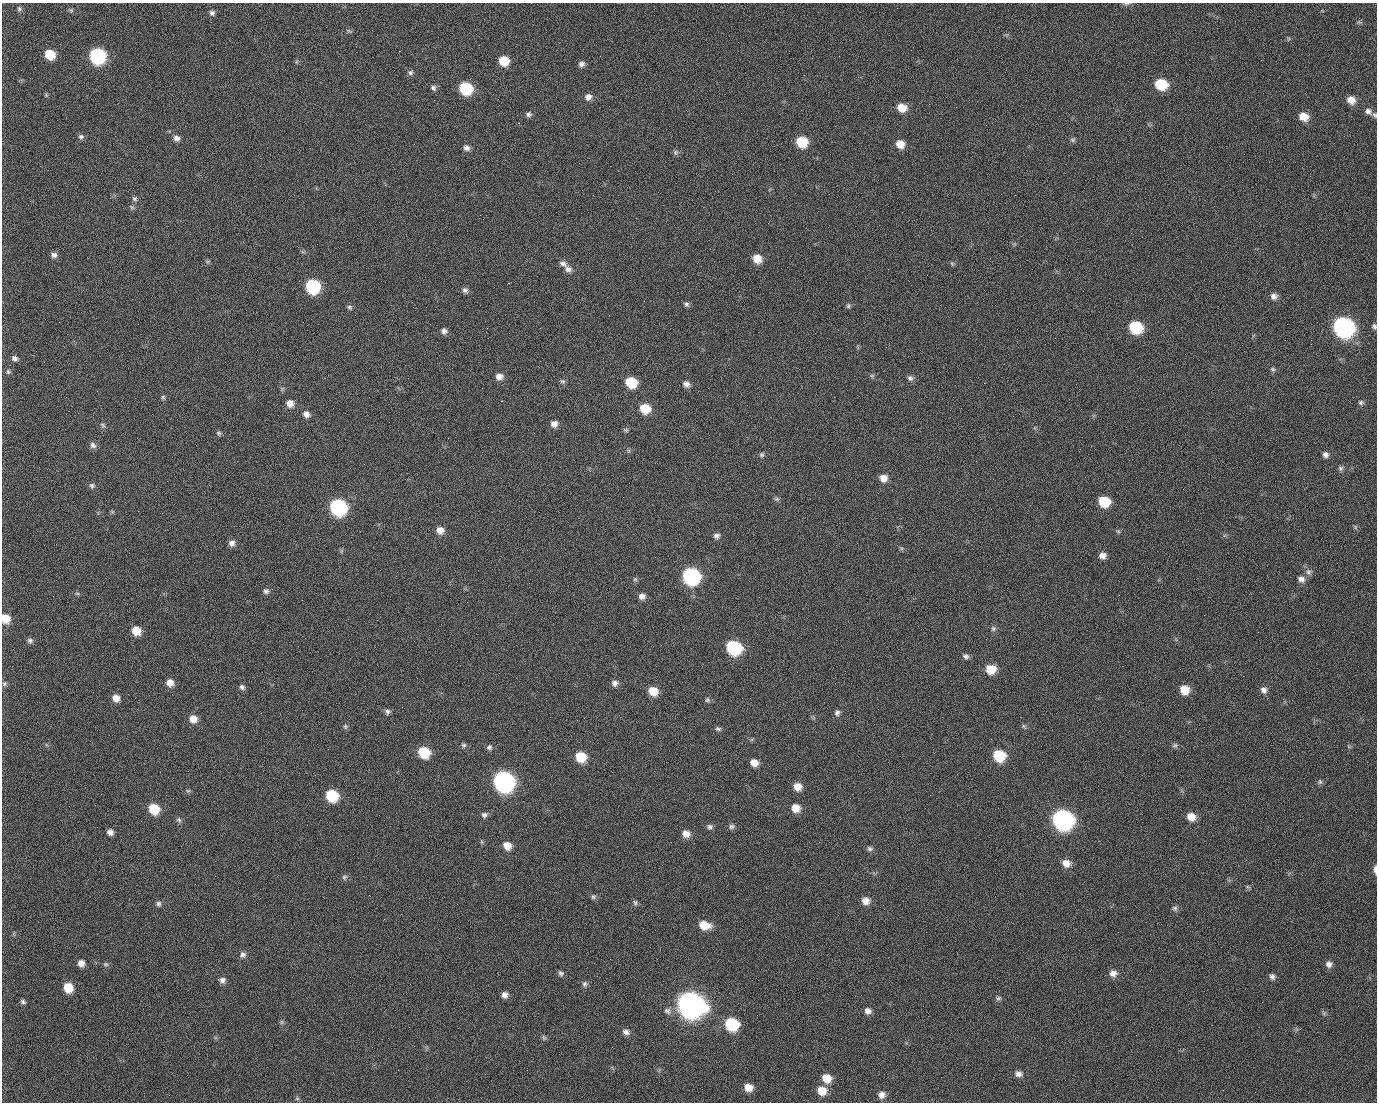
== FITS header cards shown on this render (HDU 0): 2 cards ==
NAXIS1  =                 1375 / length of data axis 1
NAXIS2  =                 1100 / length of data axis 2

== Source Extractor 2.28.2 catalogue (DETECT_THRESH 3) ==
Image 1375 x 1100 px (HDU 0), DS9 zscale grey, 1 PNG px = 1 image px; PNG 1379 x 1104 px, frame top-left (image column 1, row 1100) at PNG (2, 3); no overlay
Background 1530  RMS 33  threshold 99.7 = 3 sigma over >= 5 px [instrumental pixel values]
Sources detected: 207; all 207 listed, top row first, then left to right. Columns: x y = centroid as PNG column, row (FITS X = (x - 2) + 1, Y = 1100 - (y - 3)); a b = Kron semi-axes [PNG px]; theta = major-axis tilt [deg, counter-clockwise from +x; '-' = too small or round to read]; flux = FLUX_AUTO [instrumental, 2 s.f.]
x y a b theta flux
1126 4 9 4 5 4.3e+03
19 9 8 6 -60 5.1e+03
71 12 4 3 - 6.2e+03
990 12 3 2 - 1.8e+03
212 13 6 6 - 6.6e+03
349 31 6 4 -18 3.3e+03
399 51 2 2 - 2.5e+04
50 54 8 7 - 6.7e+04
97 56 9 8 - 4.6e+05
839 56 2 2 - 9.9e+02
504 61 8 7 - 5.3e+04
581 64 8 7 - 8.3e+03
410 73 8 6 46 5.6e+03
1161 84 9 8 - 9.7e+04
433 88 7 6 - 6.2e+03
466 88 9 8 - 1.6e+05
46 95 5 5 - 2.6e+03
588 97 8 7 - 1.3e+04
498 99 2 2 - 1.6e+03
434 100 2 2 - 4.9e+03
1351 100 9 8 - 2.4e+04
929 104 2 2 - 9.9e+02
902 108 9 8 - 3.4e+04
1368 111 10 7 -33 1.0e+04
528 114 8 6 -13 6.4e+03
1374 115 8 6 -65 5.3e+03
1303 117 9 8 - 3.4e+04
518 123 2 2 - 3.9e+04
81 137 8 7 - 6.0e+03
176 138 8 7 - 1.0e+04
1073 140 7 6 - 4.7e+03
802 142 9 8 - 8.4e+04
900 144 8 7 - 2.8e+04
466 148 8 6 -31 9.9e+03
675 152 7 7 - 5.7e+03
1015 195 2 2 - 7.5e+03
134 199 7 7 - 5.4e+03
132 207 8 4 -33 3.9e+03
54 255 7 7 - 8.8e+03
757 259 9 8 - 3.1e+04
208 261 6 4 19 3.1e+03
563 263 10 7 -28 9.9e+03
952 264 6 5 - 3.5e+03
568 269 10 8 -27 1.2e+04
927 275 2 2 - 9.3e+02
508 283 2 2 - 5.7e+04
313 286 9 8 - 2.9e+05
465 290 8 7 - 7.6e+03
1083 291 2 2 - 3.4e+03
1290 295 2 2 - 2.5e+03
1274 296 9 8 - 1.1e+04
686 304 7 6 - 5.8e+03
848 306 7 5 77 4.0e+03
349 307 6 6 - 4.7e+03
355 315 2 2 - 1.3e+03
59 322 2 2 - 1.4e+03
1287 324 2 2 - 1.4e+03
1374 326 6 5 - 4.9e+03
1135 327 9 8 - 1.7e+05
1343 327 10 9 - 1.3e+06
444 331 7 7 - 8.7e+03
15 358 7 6 - 7.7e+03
1273 369 6 6 - 4.6e+03
8 372 7 5 -74 4.3e+03
499 376 9 7 5 1.5e+04
872 376 6 5 - 3.8e+03
910 378 8 7 - 6.9e+03
562 381 7 6 - 5.2e+03
631 382 8 8 - 8.6e+04
984 383 2 2 - 2.4e+04
686 384 8 7 - 1.1e+04
97 391 3 2 - 1.7e+03
163 397 7 5 -72 4.1e+03
501 401 3 2 - 5.9e+04
1361 402 8 6 -1 5.5e+03
290 403 8 7 - 1.8e+04
645 408 9 8 - 6.2e+04
619 412 2 2 - 9.4e+02
306 414 8 7 - 1.2e+04
554 424 8 7 - 1.4e+04
103 425 8 6 -53 4.6e+03
626 430 7 5 -15 4.2e+03
219 433 6 6 - 4.4e+03
93 445 9 7 -45 8.5e+03
628 451 7 4 71 3.3e+03
761 455 6 6 - 4.7e+03
1325 455 7 6 - 8.4e+03
1341 468 7 7 - 5.7e+03
883 478 8 8 - 2.0e+04
92 486 8 6 -47 5.8e+03
623 497 2 2 - 3.2e+03
776 499 7 5 -19 4.6e+03
1104 502 9 8 - 8.1e+04
338 507 10 9 - 5.2e+05
1355 527 6 4 -72 3.3e+03
440 530 9 8 - 1.9e+04
1118 531 6 5 - 3.4e+03
716 536 8 7 - 8.4e+03
232 543 8 8 - 1.1e+04
901 548 6 5 - 3.5e+03
1102 556 8 7 - 1.3e+04
1308 572 9 7 -89 9.2e+03
691 576 10 9 - 6.1e+05
635 579 6 5 - 3.9e+03
1301 579 9 8 - 1.1e+04
266 591 8 7 - 7.0e+03
77 593 6 4 -1 3.4e+03
642 596 8 7 - 1.2e+04
5 619 8 7 - 3.9e+04
27 619 2 2 - 2.0e+03
377 620 2 2 - 1.4e+04
993 629 7 7 - 5.7e+03
136 631 8 7 - 3.8e+04
30 641 7 7 - 6.3e+03
414 641 2 2 - 1.1e+03
734 648 10 8 -28 2.9e+05
966 656 8 7 - 7.0e+03
991 669 9 9 - 4.3e+04
170 683 8 8 - 1.8e+04
615 683 8 7 - 1.0e+04
4 684 7 6 - 4.6e+03
242 687 7 6 - 6.6e+03
1184 690 9 8 - 3.5e+04
1264 690 9 8 - 1.1e+04
653 691 8 7 - 4.0e+04
116 698 8 7 - 1.9e+04
707 700 7 6 - 4.6e+03
387 711 7 6 - 6.6e+03
837 713 8 6 75 6.8e+03
193 719 9 8 - 2.0e+04
345 726 7 6 - 4.8e+03
1024 726 8 4 -57 3.8e+03
718 729 8 6 -12 5.4e+03
463 745 7 6 - 4.7e+03
1175 745 7 6 - 5.0e+03
489 747 7 7 - 6.4e+03
424 752 9 8 - 8.7e+04
934 753 3 2 - 2.2e+03
999 756 9 8 - 1.1e+05
581 757 9 8 - 6.6e+04
754 763 8 7 - 1.9e+04
504 781 10 9 - 1.4e+06
1320 782 7 5 -75 4.8e+03
797 787 9 8 - 2.2e+04
188 791 6 4 0 3.3e+03
101 794 2 2 - 2.6e+03
930 795 2 2 - 9.4e+03
332 796 9 8 - 1.2e+05
796 808 9 8 - 2.7e+04
1053 808 2 2 - 1.8e+04
154 809 9 8 - 6.7e+04
484 815 8 8 - 7.6e+03
1191 817 9 8 - 2.7e+04
179 820 8 7 - 5.6e+03
1063 820 11 10 - 1.3e+06
731 826 9 7 5 6.7e+03
710 827 7 7 - 6.2e+03
110 832 6 6 - 1.1e+04
686 834 9 8 - 1.8e+04
507 846 8 8 - 2.5e+04
870 849 8 6 -12 5.7e+03
1066 863 10 8 -23 2.0e+04
1375 870 9 3 -88 1.1e+04
344 877 8 6 35 5.4e+03
1248 887 6 4 -18 3.2e+03
593 897 7 6 - 5.2e+03
866 901 9 8 - 1.8e+04
635 902 7 6 - 5.1e+03
158 904 7 7 - 5.9e+03
457 904 3 2 - 1.8e+03
1175 908 8 7 - 5.9e+03
229 921 2 2 - 7.5e+02
704 925 12 8 -11 3.9e+04
1118 932 2 2 - 3.0e+03
243 955 9 8 - 8.4e+03
610 959 2 2 - 2.8e+03
81 963 7 7 - 1.5e+04
106 964 7 5 -20 4.3e+03
1329 964 9 8 - 1.0e+04
561 973 8 6 -50 6.2e+03
1113 973 10 8 3 1.4e+04
1272 976 8 6 -63 7.3e+03
222 980 8 7 - 9.2e+03
758 980 2 2 - 1.9e+03
585 984 8 7 - 6.8e+03
68 988 8 7 - 5.3e+04
505 995 8 7 - 1.1e+04
998 998 8 6 4 4.9e+03
23 1002 7 5 -28 5.1e+03
690 1005 12 11 - 3.2e+06
667 1011 10 8 -20 1.0e+04
868 1011 8 7 - 1.1e+04
1324 1013 7 4 72 3.7e+03
757 1015 2 2 - 1.4e+03
282 1022 6 5 - 3.9e+03
731 1024 9 8 - 1.7e+05
626 1032 9 7 -25 1.0e+04
1136 1035 2 2 - 9.9e+02
544 1038 7 6 - 4.6e+03
527 1070 2 2 - 9.5e+02
1018 1074 9 7 -14 1.1e+04
827 1078 10 8 -29 3.4e+04
748 1087 8 7 - 2.6e+04
822 1091 10 9 - 3.3e+04
169 1095 2 2 - 6.4e+03
882 1095 9 9 - 1.4e+04
297 1098 6 5 - 3.6e+03
At the frame edge (FLAGS 8, measured only in part): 5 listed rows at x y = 1126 4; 1374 115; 1374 326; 5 619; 1375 870